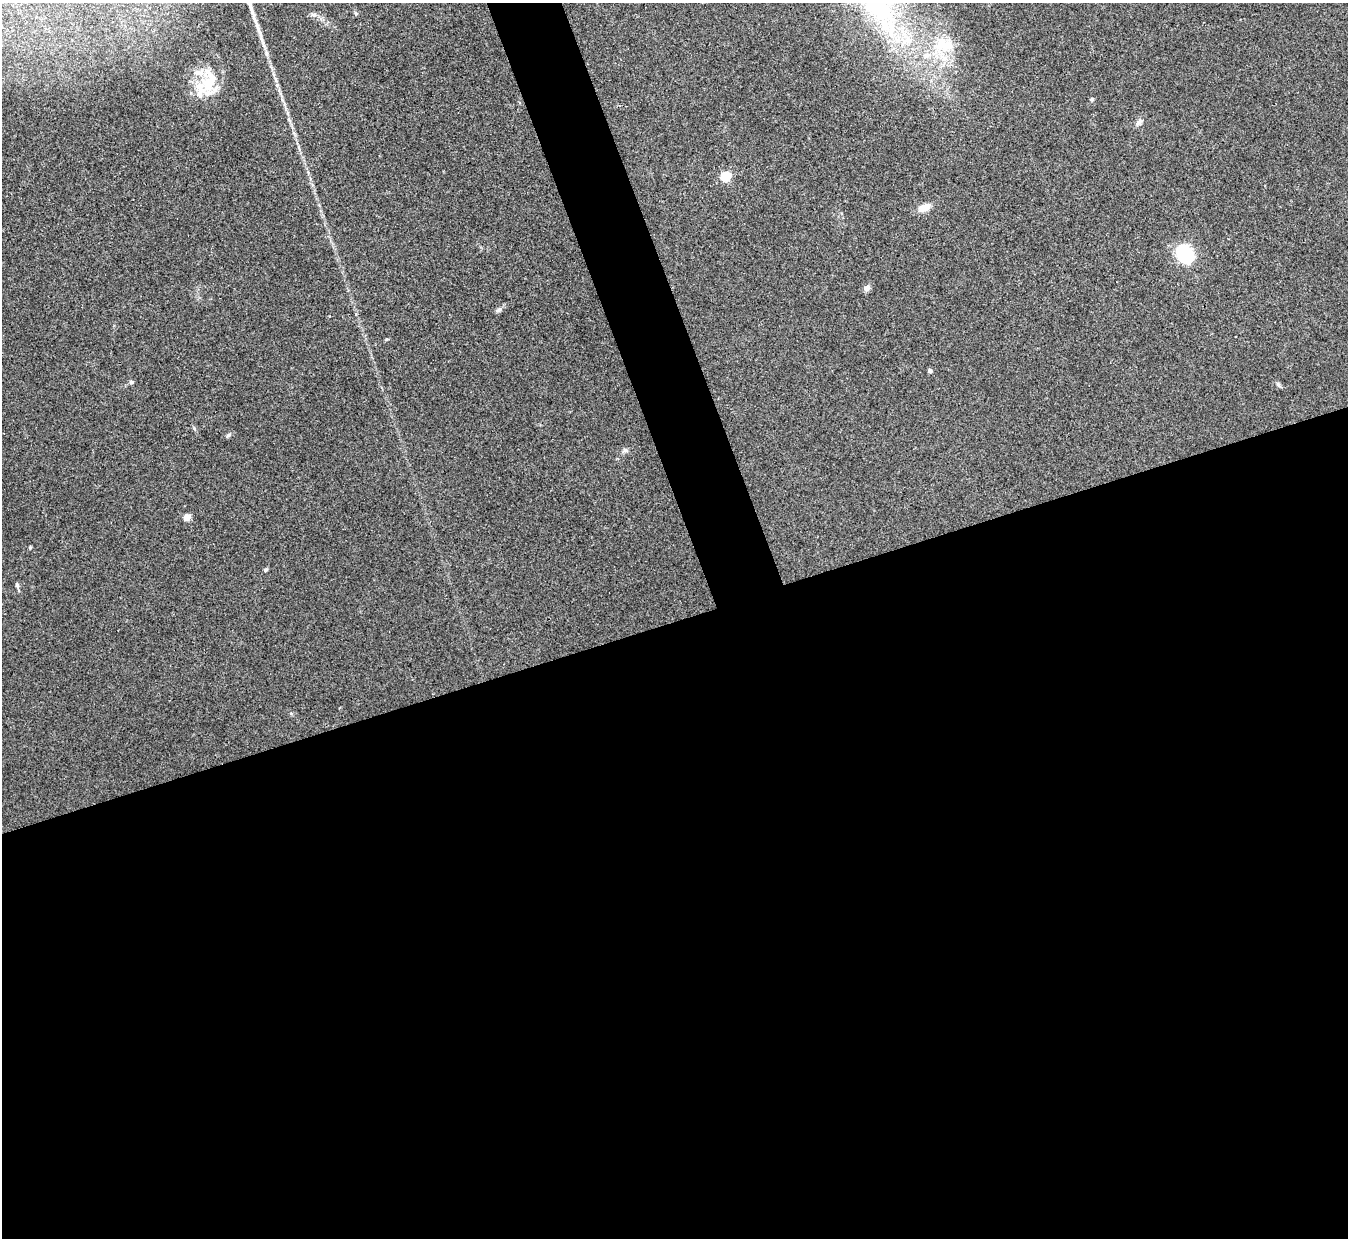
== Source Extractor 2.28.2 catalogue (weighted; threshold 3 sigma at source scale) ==
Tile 15 of 4 x 4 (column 3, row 4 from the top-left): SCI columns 2700-4045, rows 159-1394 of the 5402 x 5386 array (HDU 1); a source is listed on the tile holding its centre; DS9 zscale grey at full resolution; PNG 1350 x 1240 px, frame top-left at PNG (2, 3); no overlay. Shown black and unused: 53% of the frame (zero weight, under 3 of 4 exposures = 1% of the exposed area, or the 3 px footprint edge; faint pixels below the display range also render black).
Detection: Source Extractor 2.28.2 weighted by HDU 2 'WHT'; one run over the whole footprint, this tile lists its part. Background 0.0565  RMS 0.0051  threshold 0.0227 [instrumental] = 3 sigma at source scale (4.5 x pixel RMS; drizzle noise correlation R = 1.50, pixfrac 1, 0.05/0.05 arcsec/px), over >= 5 px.
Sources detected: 23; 2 inside a brighter listed object's ellipse — not listed separately; the other 21 listed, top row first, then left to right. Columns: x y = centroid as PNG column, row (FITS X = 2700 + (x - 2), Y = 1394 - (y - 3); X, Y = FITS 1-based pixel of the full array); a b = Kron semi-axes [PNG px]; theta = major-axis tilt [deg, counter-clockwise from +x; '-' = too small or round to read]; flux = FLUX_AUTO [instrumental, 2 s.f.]
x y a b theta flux
251 7 31 5 -70 6.2
314 15 8 5 -5 1.4
908 40 12 10 -11 5.6
945 45 27 17 5 19
209 81 37 20 80 18
1092 99 5 5 - 0.71
1139 122 9 6 38 1.7
725 176 5 5 - 34
924 207 15 9 25 4.7
1185 253 21 16 -53 24
867 288 8 6 54 2.1
498 310 8 5 40 1.3
930 371 5 5 - 0.93
131 382 7 5 6 0.84
1278 385 7 4 -45 0.92
228 435 7 4 28 0.91
625 450 6 6 - 1.1
187 517 5 4 - 9.6
30 547 4 4 - 0.47
266 570 5 4 - 0.77
17 585 7 5 -80 1
Isophote crosses this tile's border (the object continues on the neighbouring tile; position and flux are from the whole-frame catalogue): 1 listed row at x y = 251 7
Unlisted compact peaks at least as high as the median listed source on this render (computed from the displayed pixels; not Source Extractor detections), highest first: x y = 386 339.